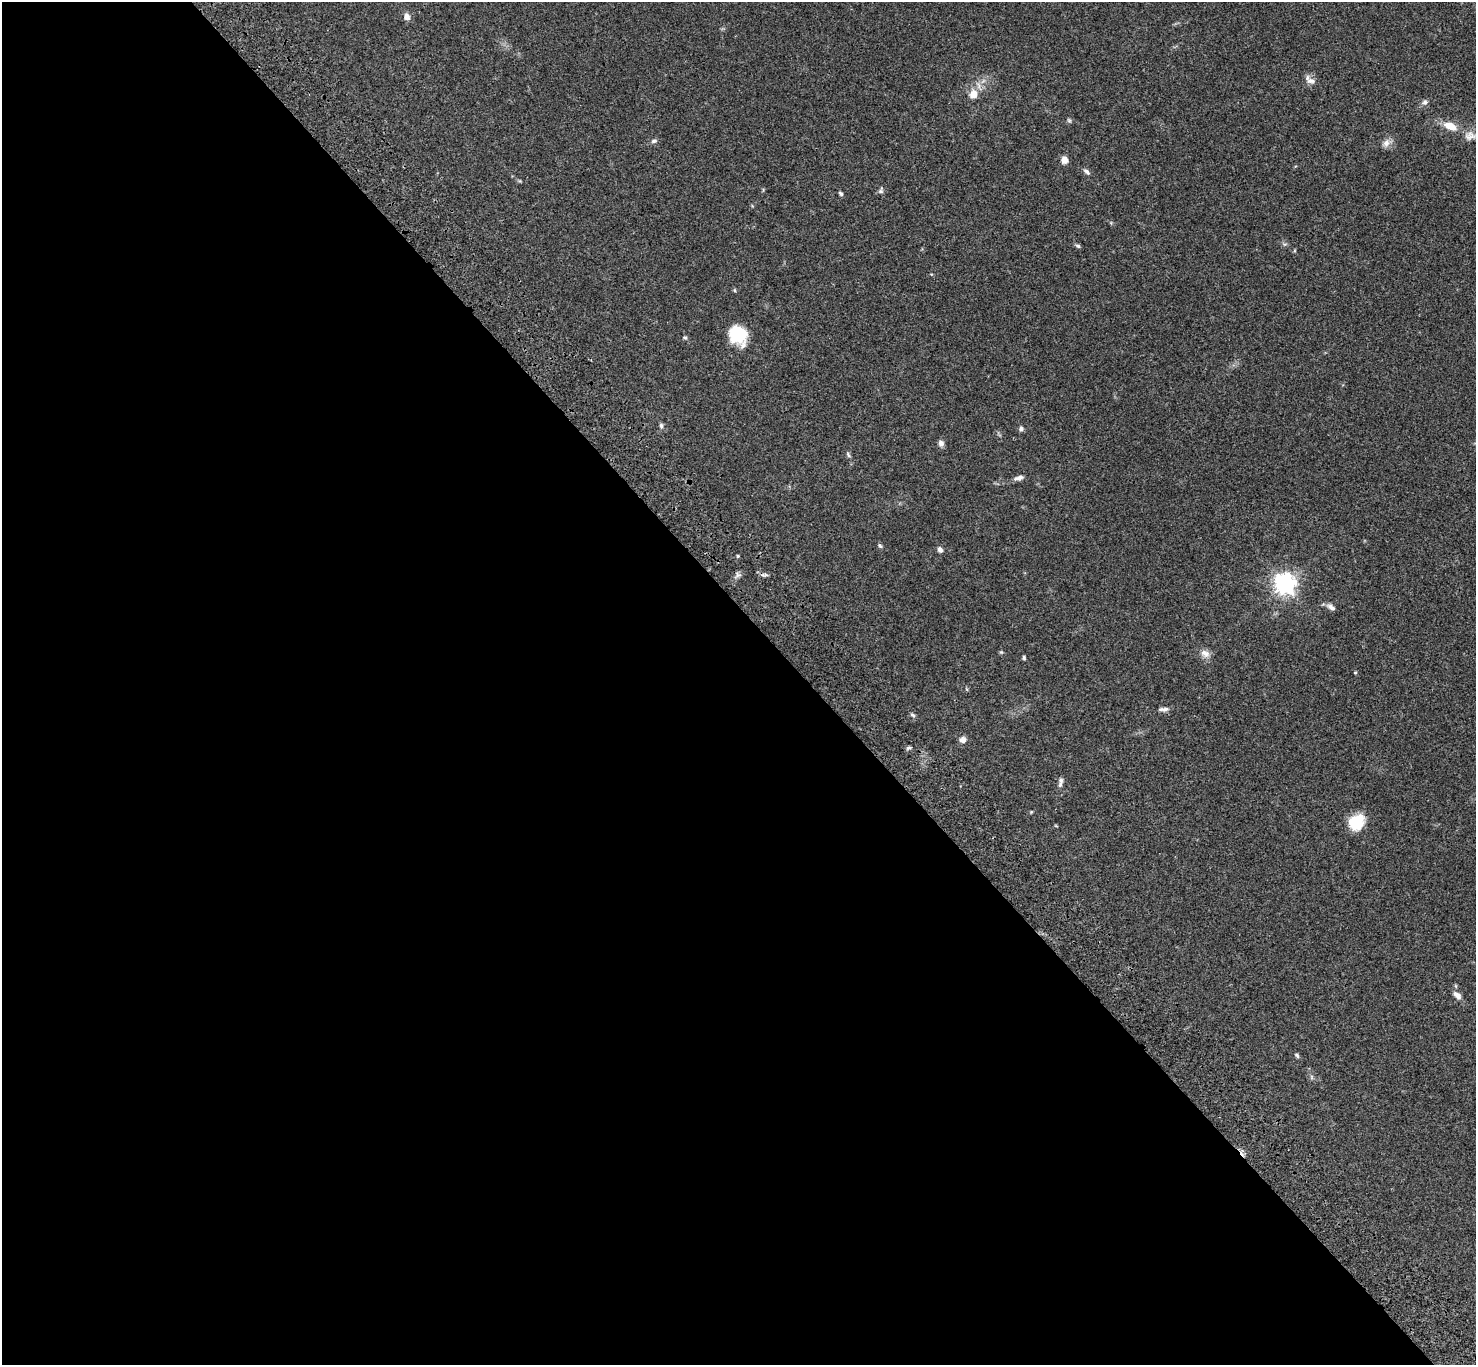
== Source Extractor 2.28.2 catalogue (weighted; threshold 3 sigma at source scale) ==
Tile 9 of 4 x 4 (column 1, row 3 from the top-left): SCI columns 103-1576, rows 1753-3115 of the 6117 x 6091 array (HDU 1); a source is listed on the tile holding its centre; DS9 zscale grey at full resolution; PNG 1478 x 1367 px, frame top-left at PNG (2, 2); no overlay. Shown black and unused: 55% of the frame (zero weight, under 3 of 4 exposures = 6% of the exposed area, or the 3 px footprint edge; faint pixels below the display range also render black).
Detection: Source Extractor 2.28.2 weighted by HDU 2 'WHT'; one run over the whole footprint, this tile lists its part. Background 0.0469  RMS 0.0052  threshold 0.0234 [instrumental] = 3 sigma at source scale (4.5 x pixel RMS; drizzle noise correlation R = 1.50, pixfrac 1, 0.05/0.05 arcsec/px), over >= 5 px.
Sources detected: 47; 1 cosmic-ray / hot-pixel residue — not listed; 2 inside a brighter listed object's ellipse — not listed separately; the other 44 listed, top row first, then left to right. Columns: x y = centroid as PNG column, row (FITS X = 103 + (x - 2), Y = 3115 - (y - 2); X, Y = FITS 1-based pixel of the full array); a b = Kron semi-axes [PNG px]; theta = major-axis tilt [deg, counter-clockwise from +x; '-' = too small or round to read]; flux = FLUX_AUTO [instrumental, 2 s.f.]
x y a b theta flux
407 17 9 7 -69 2.6
1311 81 13 8 -1 2.4
973 94 13 10 69 5.1
1425 102 7 6 - 1.5
1069 120 6 5 - 0.79
1450 126 18 9 -23 7.2
1471 136 25 11 -4 5.4
654 141 7 6 - 1.2
1386 143 11 9 63 2.9
1065 160 8 7 - 3
1086 172 9 5 -37 1.4
881 191 9 6 70 1.1
841 193 6 5 - 0.85
1078 246 6 5 - 0.95
735 290 5 3 - 0.52
738 335 23 19 -51 16
685 337 6 4 -46 0.79
661 426 7 5 -88 1.1
1021 429 6 6 - 1.1
941 443 7 6 - 2.1
848 455 8 4 -54 0.93
1019 477 12 6 14 2.1
880 546 7 4 -52 0.82
940 550 6 5 - 1.9
738 556 4 4 - 0.55
738 575 7 5 -1 1.4
765 575 13 3 1 1.1
1285 584 8 7 - 300
1331 607 13 6 -31 2
1001 652 5 5 - 0.56
1205 653 14 9 -28 3.2
1024 658 5 4 - 0.71
1355 672 4 3 - 0.59
1163 709 15 5 2 1.8
913 715 7 4 -28 0.91
962 740 10 9 - 2.2
908 748 7 4 18 0.91
1060 784 10 5 62 1.6
1031 812 5 4 - 0.44
1354 822 19 14 36 13
1456 986 6 3 -71 0.54
1457 995 12 7 -42 2.7
1297 1055 7 5 -48 0.89
1311 1077 7 4 -89 0.82
Isophote crosses this tile's border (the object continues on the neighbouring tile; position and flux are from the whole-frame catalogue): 1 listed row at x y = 1471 136